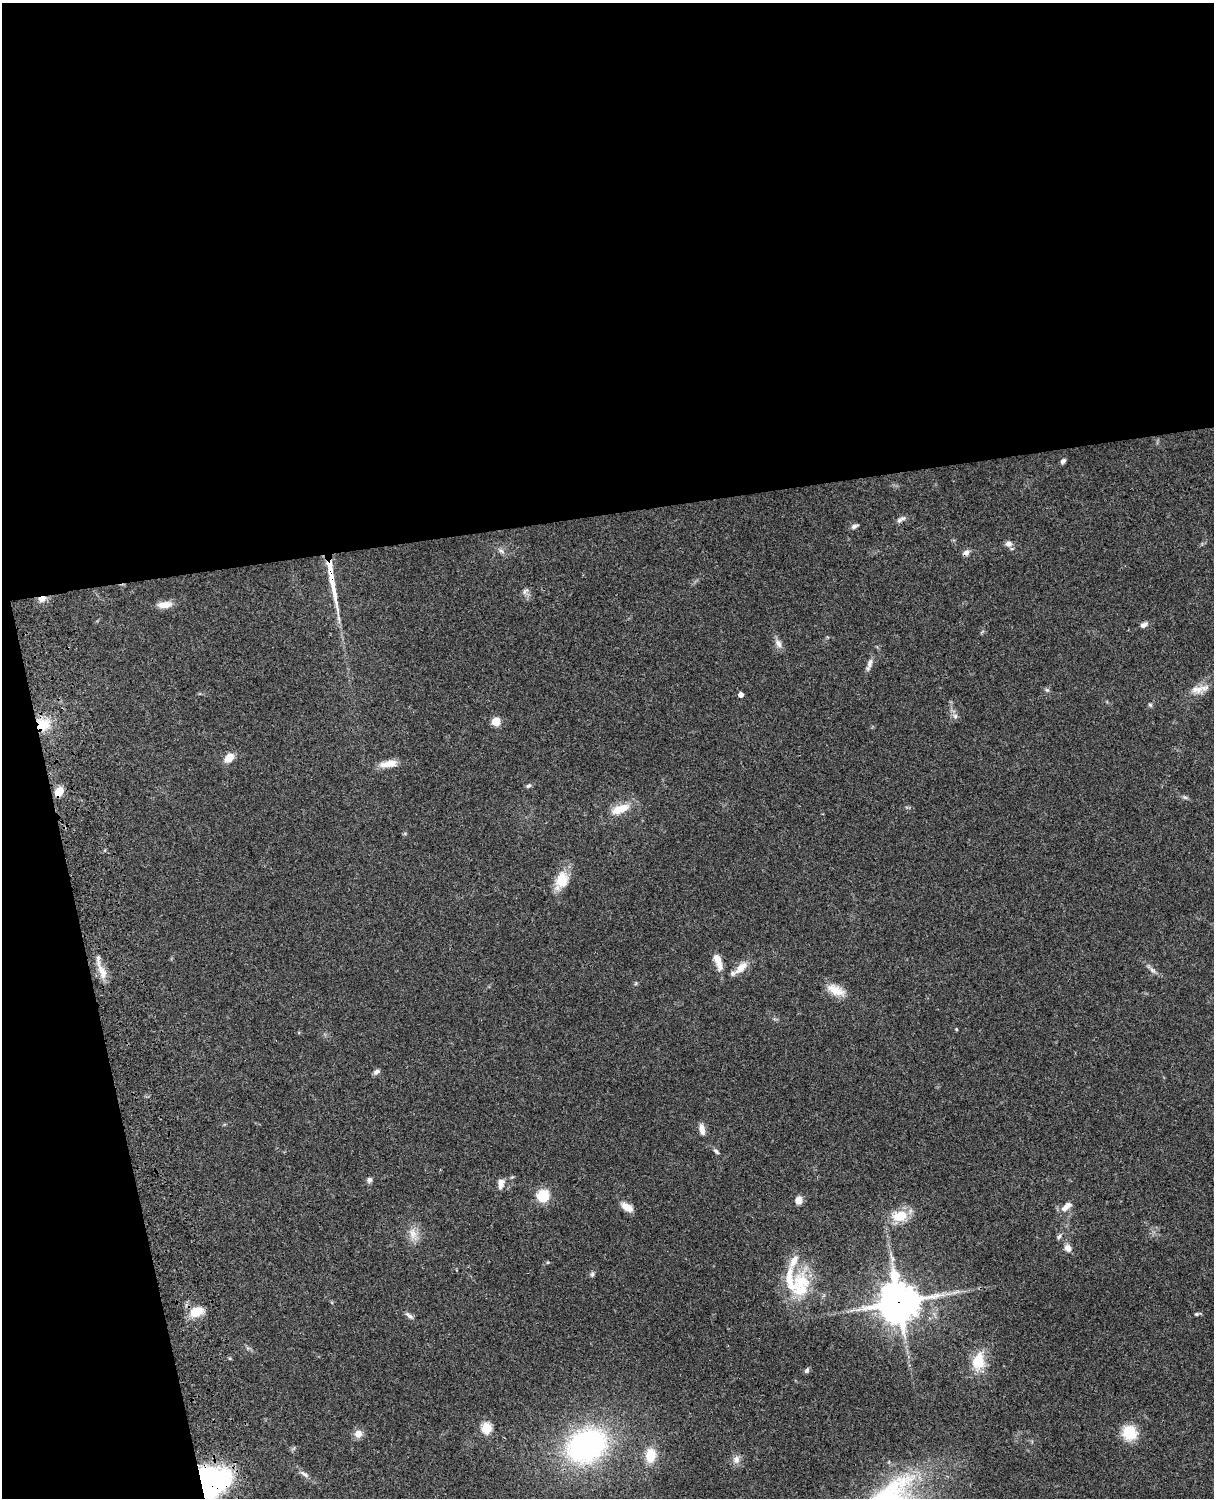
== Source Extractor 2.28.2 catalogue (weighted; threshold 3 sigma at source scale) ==
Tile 1 of 4 x 3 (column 1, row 1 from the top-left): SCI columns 121-1332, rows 3268-4763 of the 5088 x 4927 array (HDU 1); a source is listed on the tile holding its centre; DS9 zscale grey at full resolution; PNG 1216 x 1500 px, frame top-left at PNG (2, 3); no overlay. Shown black and unused: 39% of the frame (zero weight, under 3 of 4 exposures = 6% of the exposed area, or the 3 px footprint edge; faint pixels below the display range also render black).
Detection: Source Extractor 2.28.2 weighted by HDU 2 'WHT'; one run over the whole footprint, this tile lists its part. Background 0.0782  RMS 0.0058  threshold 0.026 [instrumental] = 3 sigma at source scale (4.5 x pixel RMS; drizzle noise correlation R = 1.50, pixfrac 1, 0.05/0.05 arcsec/px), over >= 5 px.
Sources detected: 73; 1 long thin detection or spike segment (spike, bleed or trail) — not listed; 7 inside a brighter listed object's ellipse — not listed separately; the other 65 listed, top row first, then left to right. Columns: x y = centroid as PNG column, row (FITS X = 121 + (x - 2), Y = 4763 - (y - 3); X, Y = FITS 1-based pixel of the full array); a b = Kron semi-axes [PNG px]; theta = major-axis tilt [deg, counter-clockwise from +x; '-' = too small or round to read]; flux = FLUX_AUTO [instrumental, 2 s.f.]
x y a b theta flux
1063 461 7 5 40 1.4
903 518 9 6 32 2
854 526 10 5 21 1.6
1008 544 10 8 9 2.4
501 551 9 6 -28 1.8
966 553 9 7 27 2.5
333 586 29 7 -78 7.6
525 591 10 6 45 1.7
42 599 10 7 22 3.5
165 605 18 8 6 5.6
1144 625 11 6 29 2.2
778 644 12 8 -54 3.2
870 663 15 6 77 2.9
1197 689 20 10 -4 5.9
1047 690 6 5 - 1
741 694 5 4 - 2.6
1150 705 6 4 -42 0.87
955 716 7 6 - 1.7
496 721 5 5 - 17
43 724 15 13 -2 13
229 758 11 8 44 6.6
389 764 24 8 8 6.7
529 786 7 5 36 1.2
59 791 6 5 - 20
1185 797 7 5 -29 1.1
620 809 25 10 21 11
562 880 25 15 65 12
718 961 21 8 -72 6.8
741 968 19 9 44 6.5
101 970 31 8 -65 7
1152 970 9 4 -35 1.9
636 983 5 4 - 0.67
836 990 25 12 -25 9
956 1029 4 3 - 0.49
376 1072 9 6 33 1.8
702 1129 13 6 -80 4.1
716 1151 9 5 -44 1.4
369 1180 7 6 - 1.6
501 1186 11 7 68 2.7
543 1196 10 10 - 17
798 1200 8 7 - 4.6
627 1207 13 7 -32 6.6
1066 1207 14 7 43 4.7
900 1216 18 11 11 14
413 1234 19 10 -70 6.2
1059 1237 8 5 50 1.2
1068 1248 9 7 -57 3.3
548 1262 5 3 - 0.48
592 1274 7 5 86 1.2
801 1281 30 26 -43 27
955 1292 15 3 22 2.2
898 1302 14 14 - 1500
196 1312 16 11 22 11
1196 1314 6 4 15 0.96
409 1315 13 5 -39 2
978 1361 25 17 80 14
807 1370 8 5 57 1.3
487 1428 6 5 - 35
358 1433 9 9 - 4.7
1130 1433 14 14 - 17
587 1446 36 28 27 130
651 1455 16 11 85 12
736 1460 12 9 69 3.4
304 1474 16 5 -36 2.6
213 1483 35 29 53 97
Overlapping masked pixels (flux is a lower limit): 6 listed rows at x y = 966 553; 42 599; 43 724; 59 791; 898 1302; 213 1483
Isophote crosses this tile's border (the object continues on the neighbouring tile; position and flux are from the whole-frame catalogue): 1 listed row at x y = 213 1483